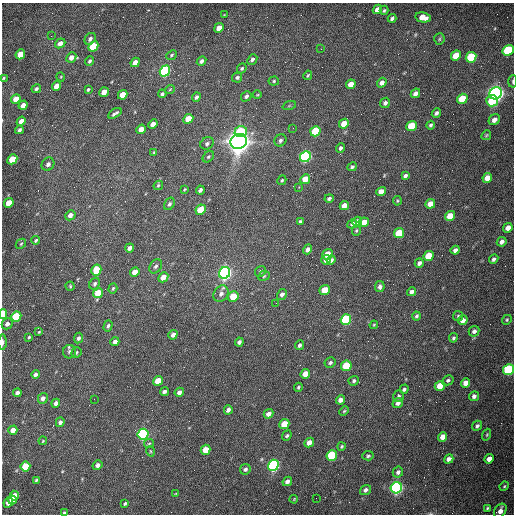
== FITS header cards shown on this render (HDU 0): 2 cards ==
NAXIS1  =                  512 /fastest changing axis
NAXIS2  =                  512 /next to fastest changing axis

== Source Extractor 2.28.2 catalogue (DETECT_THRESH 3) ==
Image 512 x 512 px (HDU 0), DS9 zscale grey, 1 PNG px = 1 image px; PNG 516 x 516 px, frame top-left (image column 1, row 512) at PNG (2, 3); each listed source drawn as its Kron ellipse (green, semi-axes under 4 px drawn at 4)
Background 1540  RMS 23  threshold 70.4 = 3 sigma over >= 5 px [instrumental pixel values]
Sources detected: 215; all 215 listed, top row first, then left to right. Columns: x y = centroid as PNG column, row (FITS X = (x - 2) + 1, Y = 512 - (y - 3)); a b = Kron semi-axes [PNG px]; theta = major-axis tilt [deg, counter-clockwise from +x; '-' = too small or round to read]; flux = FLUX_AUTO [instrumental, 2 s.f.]
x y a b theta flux
377 9 5 4 - 1.1e+04
384 10 5 3 - 2.1e+03
224 15 4 3 - 1.1e+03
423 17 8 5 -11 1.8e+04
392 18 4 3 - 3.6e+03
219 28 5 4 - 1.2e+04
51 36 3 2 - 1.4e+03
90 39 6 5 - 5.0e+03
439 39 5 5 - 2.2e+03
60 43 5 4 - 8.7e+03
93 46 5 4 - 6.3e+04
321 49 2 2 - 7.8e+02
508 50 6 5 - 1.4e+05
20 54 5 4 - 3.0e+04
171 55 6 4 43 2.3e+03
456 56 5 4 - 3.3e+04
71 57 5 4 - 1.1e+04
471 57 5 5 - 9.7e+04
252 59 6 4 49 4.2e+03
89 61 5 4 - 2.5e+03
202 61 5 4 - 4.7e+03
135 62 5 4 - 9.8e+03
242 68 5 4 - 2.6e+03
165 71 6 5 - 2.6e+05
308 75 5 3 - 1.9e+03
61 77 4 3 - 1.1e+03
237 77 5 5 - 3.1e+03
3 78 3 2 - 1.5e+03
274 81 5 4 - 2.3e+03
513 81 6 3 87 2.4e+03
382 83 5 4 - 7.7e+03
351 84 5 4 - 1.5e+04
56 86 5 4 - 1.8e+04
36 89 5 4 - 2.9e+03
88 89 4 3 - 1.9e+03
170 89 5 3 - 1.3e+03
104 92 5 4 - 1.6e+04
415 93 5 4 - 6.6e+03
496 93 6 6 - 1.1e+06
162 94 4 3 - 2.7e+03
123 95 5 4 - 2.0e+04
257 95 4 3 - 1.3e+03
246 96 5 4 - 4.0e+03
196 97 4 4 - 3.4e+03
16 99 5 4 - 2.0e+04
462 99 5 4 - 5.5e+04
492 101 6 5 - 4.7e+04
385 103 5 5 - 4.9e+03
23 105 5 4 - 9.0e+03
289 106 7 4 19 2.4e+03
115 113 7 3 31 3.5e+03
436 113 5 4 - 4.0e+03
188 119 5 4 - 2.6e+04
494 120 6 5 - 8.5e+03
21 121 5 4 - 1.1e+04
153 124 5 4 - 1.0e+04
344 124 5 4 - 2.3e+04
431 125 4 4 - 2.9e+03
412 126 5 5 - 6.2e+04
293 128 2 2 - 7.5e+02
141 129 5 4 - 1.5e+04
19 130 4 3 - 3.4e+03
315 131 5 5 - 6.9e+04
241 132 6 5 - 5.4e+04
486 135 5 4 - 2.0e+03
280 140 6 5 - 3.9e+03
239 141 8 7 - 2.2e+06
207 143 7 5 34 3.9e+03
340 148 5 4 - 3.7e+03
154 153 4 3 - 2.0e+03
208 157 6 5 - 2.6e+03
305 157 6 5 - 3.5e+05
12 159 5 4 - 4.3e+04
48 164 7 6 - 5.7e+03
352 167 5 4 - 2.7e+03
405 176 4 3 - 3.5e+03
487 178 5 4 - 2.0e+04
305 179 5 4 - 2.3e+04
282 180 5 4 - 1.9e+03
158 185 5 4 - 2.1e+03
299 187 3 3 - 1.6e+03
184 189 3 3 - 1.4e+03
200 190 4 3 - 4.4e+03
381 191 5 4 - 1.4e+04
329 198 5 4 - 3.0e+03
397 201 5 3 - 1.7e+03
9 203 5 4 - 2.4e+04
169 204 7 4 57 3.7e+03
430 204 5 4 - 1.8e+04
344 205 5 4 - 1.2e+04
201 210 5 4 - 3.6e+04
70 215 5 4 - 8.1e+03
450 216 5 4 - 2.6e+04
300 222 4 3 - 2.5e+03
357 222 5 4 - 6.4e+03
364 222 5 4 - 2.2e+04
352 224 5 4 - 4.4e+03
508 228 5 4 - 1.0e+04
356 231 5 4 - 2.1e+03
399 233 5 5 - 6.7e+04
36 240 4 3 - 2.4e+03
502 242 5 4 - 6.7e+03
21 244 6 4 44 2.1e+03
129 248 4 4 - 6.0e+03
307 249 5 4 - 6.1e+03
455 250 4 4 - 5.8e+03
327 254 5 4 - 2.7e+04
429 256 5 5 - 4.9e+04
494 259 5 4 - 3.9e+03
326 260 5 4 - 1.3e+04
331 260 5 4 - 4.5e+03
419 263 5 4 - 5.3e+03
156 266 8 5 55 4.1e+03
96 270 5 5 - 4.5e+04
260 271 6 5 - 4.0e+03
135 272 5 4 - 1.6e+04
225 273 6 5 - 7.3e+05
264 276 6 4 24 2.3e+03
163 277 5 4 - 1.4e+04
95 284 6 5 - 3.8e+03
70 286 4 4 - 1.7e+03
380 287 5 4 - 4.8e+03
113 288 5 4 - 2.2e+03
325 290 5 4 - 2.9e+04
412 292 4 4 - 5.2e+03
98 293 5 4 - 4.1e+04
221 294 9 7 56 6.9e+03
282 294 6 4 56 4.6e+03
233 296 5 5 - 3.8e+04
276 303 2 2 - 9.2e+02
3 314 5 3 - 5.4e+04
16 316 5 4 - 8.2e+04
417 316 4 3 - 3.2e+03
458 316 5 5 - 2.3e+03
346 320 5 5 - 1.7e+05
463 320 5 4 - 9.0e+03
507 320 5 4 - 2.2e+03
7 324 6 5 - 6.3e+03
374 325 4 3 - 1.6e+03
108 326 6 3 73 2.7e+03
474 331 5 5 - 4.7e+03
39 332 3 2 - 1.4e+03
173 335 5 4 - 5.8e+03
29 337 3 3 - 1.9e+03
78 338 5 4 - 4.2e+03
453 338 5 4 - 2.7e+03
2 342 7 2 90 3.9e+03
115 342 4 4 - 5.9e+03
239 342 4 3 - 4.0e+03
299 345 5 4 - 3.6e+03
69 352 7 6 - 4.3e+03
76 352 5 5 - 2.3e+03
330 363 5 5 - 3.2e+03
346 366 5 5 - 6.8e+04
509 370 5 5 - 1.6e+05
35 374 4 3 - 4.6e+03
305 374 5 4 - 1.7e+04
448 380 6 5 - 3.4e+03
158 381 5 4 - 3.4e+04
354 381 5 5 - 2.9e+03
466 383 5 4 - 1.1e+04
440 386 5 4 - 2.0e+04
298 387 4 4 - 2.2e+03
404 389 5 4 - 3.3e+03
164 392 4 3 - 4.5e+03
179 392 5 4 - 6.3e+03
17 393 4 3 - 5.8e+03
398 396 6 5 - 3.4e+03
474 396 5 4 - 5.3e+03
43 398 5 5 - 7.4e+03
94 399 2 2 - 6.1e+02
340 400 5 4 - 6.7e+03
56 403 4 4 - 6.2e+03
398 403 5 4 - 6.6e+03
228 410 4 4 - 5.1e+03
344 411 5 4 - 2.0e+03
268 414 5 4 - 7.8e+03
60 422 5 4 - 4.9e+03
284 424 5 4 - 3.1e+04
477 426 5 4 - 3.3e+03
13 430 4 4 - 1.4e+04
143 434 5 5 - 3.6e+05
487 435 6 3 71 1.7e+03
287 436 5 4 - 2.6e+03
443 437 5 4 - 1.2e+04
43 441 4 3 - 1.5e+03
309 442 5 4 - 1.1e+04
149 444 5 4 - 2.0e+03
342 446 4 4 - 2.1e+03
205 450 5 4 - 2.2e+04
150 451 5 3 - 1.6e+03
332 455 5 5 - 1.1e+05
368 456 6 4 6 2.6e+03
449 459 5 4 - 6.1e+03
489 459 5 4 - 9.9e+03
98 465 5 4 - 6.3e+03
273 465 6 5 - 4.3e+05
25 467 5 5 - 5.0e+04
245 469 6 5 - 4.0e+03
398 472 5 5 - 4.5e+03
36 480 3 3 - 1.9e+03
287 481 5 4 - 6.2e+03
504 486 5 4 - 2.0e+03
396 488 6 5 - 5.7e+05
366 490 6 4 36 5.0e+03
176 494 4 3 - 1.3e+03
14 496 5 4 - 1.6e+04
316 498 2 2 - 3.2e+03
294 499 4 3 - 1.2e+03
12 500 4 4 - 1.3e+04
8 503 5 4 - 9.2e+03
125 503 4 3 - 2.6e+03
487 508 4 3 - 2.1e+03
500 511 8 5 55 1.0e+04
64 513 3 3 - 2.6e+03
At the frame edge (FLAGS 8, measured only in part): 8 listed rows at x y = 508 50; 3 78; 513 81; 3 314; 2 342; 509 370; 500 511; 64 513